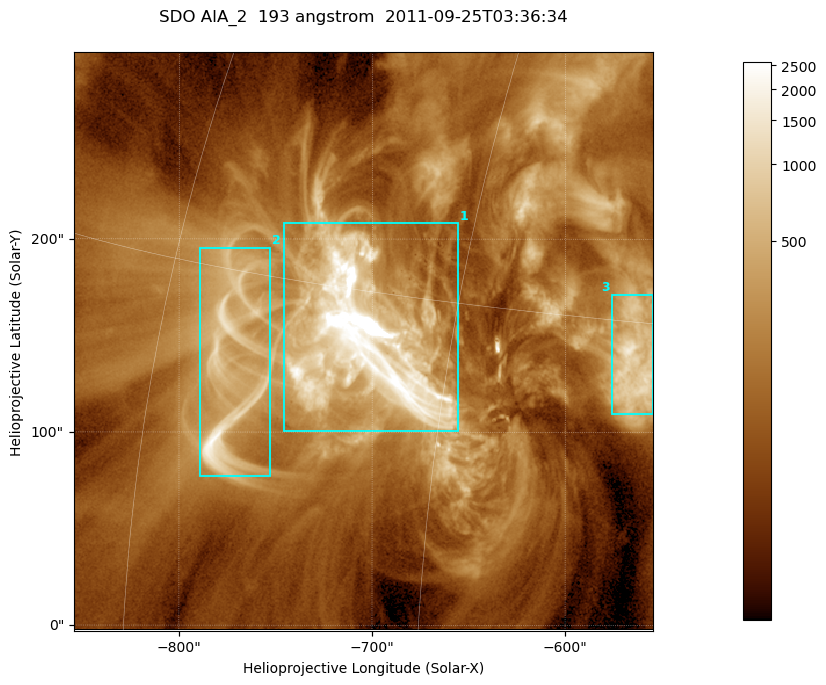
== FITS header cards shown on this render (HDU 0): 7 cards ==
TELESCOP= 'SDO     '           /
INSTRUME= 'AIA_2   '           /
WAVELNTH=                  193 /
WAVEUNIT= 'angstrom'           /
DATE-OBS= '2011-09-25T03:36:34.04' /
CTYPE1  = 'HPLN-TAN'           /
CTYPE2  = 'HPLT-TAN'           /

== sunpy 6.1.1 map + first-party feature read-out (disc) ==
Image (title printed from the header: SDO AIA_2  193 angstrom  2011-09-25T03:36:34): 499 x 499 px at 0.601 arcsec/px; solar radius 957 arcsec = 1592 px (partial field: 3.1% of the solar disc is inside the frame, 100% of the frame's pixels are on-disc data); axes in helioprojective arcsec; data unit not stated in the header (colour bar unlabelled)
Orientation: roll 0.0576 deg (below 1 deg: not rotated)
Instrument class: DISC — disc imager (sunpy class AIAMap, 193 A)
Bright regions (active regions / flare kernels): reference = the on-disc median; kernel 5 px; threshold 5 sigma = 454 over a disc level ~134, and >= 1.15x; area >= 249 px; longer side >= 6 px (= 3.6 arcsec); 3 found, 3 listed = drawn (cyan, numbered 1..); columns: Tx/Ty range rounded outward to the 2 arcsec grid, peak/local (2 s.f.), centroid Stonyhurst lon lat
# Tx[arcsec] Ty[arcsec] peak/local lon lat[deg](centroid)
1 -746..-654 100..208 156 -49 +13
2 -790..-752 76..196 16 -56 +12
3 -576..-554 110..172 11 -37 +14